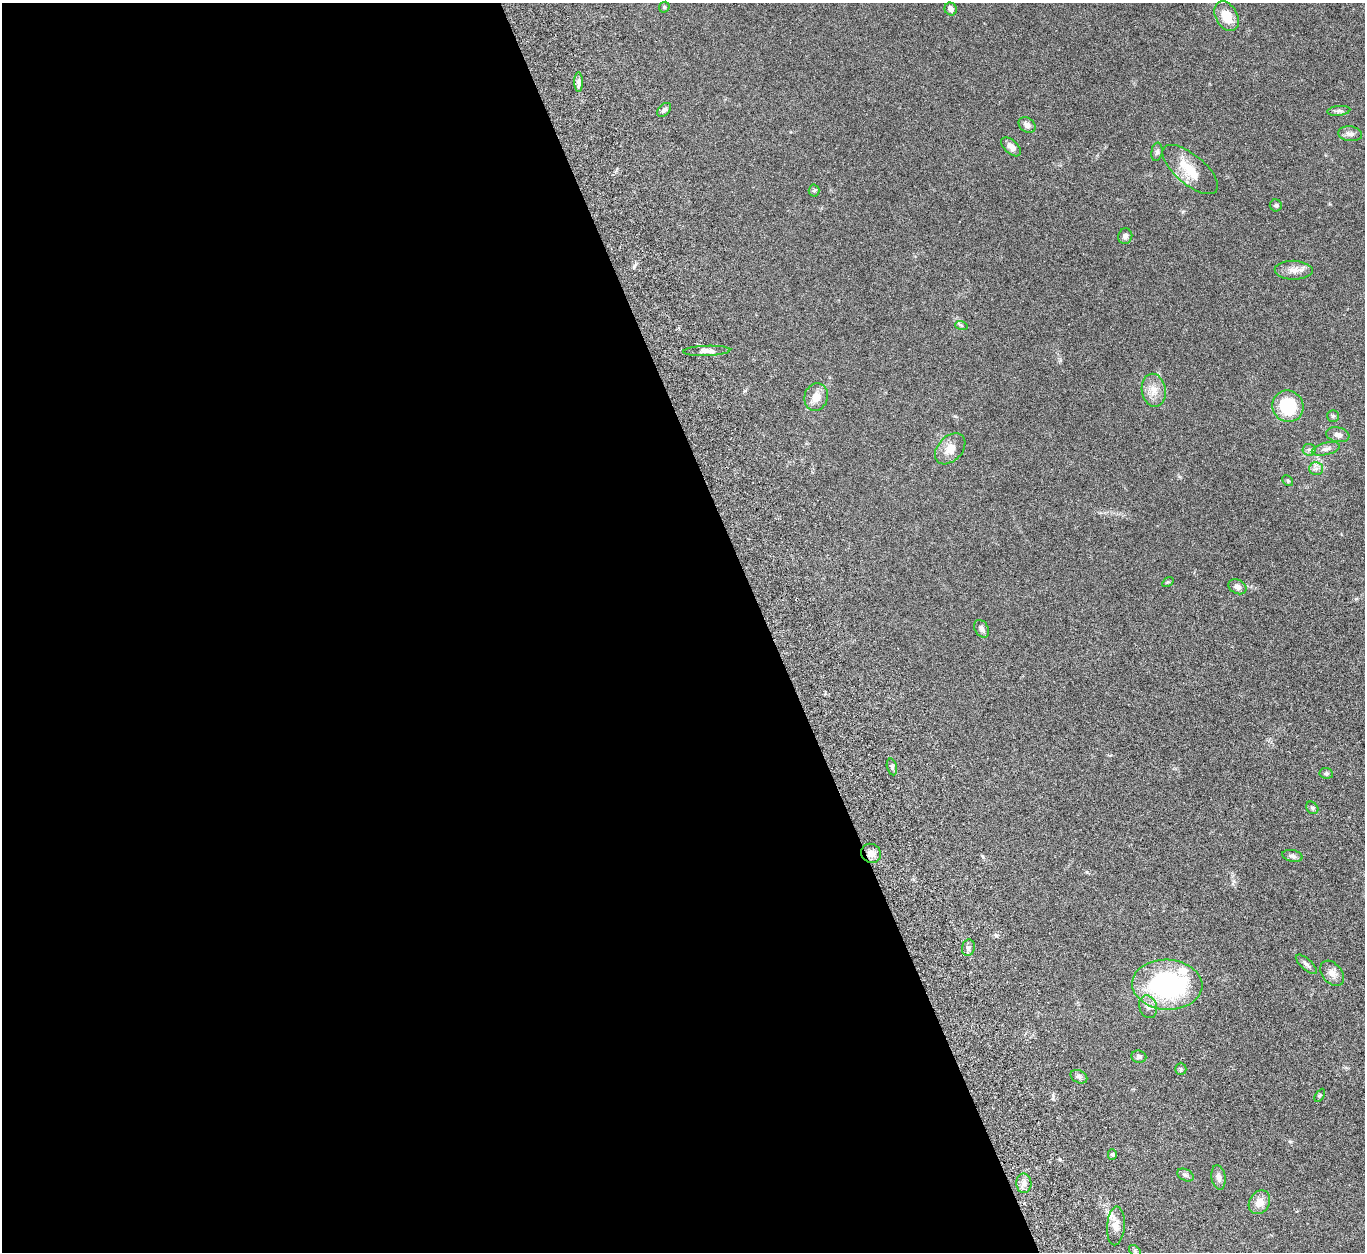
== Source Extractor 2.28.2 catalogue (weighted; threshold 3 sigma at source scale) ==
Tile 9 of 4 x 4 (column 1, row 3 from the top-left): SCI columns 117-1479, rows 1583-2832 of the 5682 x 5544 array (HDU 1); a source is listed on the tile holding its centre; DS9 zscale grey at full resolution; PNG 1367 x 1254 px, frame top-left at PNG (2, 3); each listed source drawn as its Kron ellipse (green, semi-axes under 4 px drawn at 4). Shown black and unused: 56% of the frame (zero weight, under 5 of 10 exposures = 6% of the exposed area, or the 3 px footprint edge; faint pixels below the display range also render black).
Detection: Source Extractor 2.28.2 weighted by HDU 2 'WHT'; one run over the whole footprint, this tile lists its part. Background 0.0278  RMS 0.0018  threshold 0.00726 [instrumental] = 3 sigma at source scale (4.09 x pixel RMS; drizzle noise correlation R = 1.36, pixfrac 0.8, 0.05/0.05 arcsec/px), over >= 5 px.
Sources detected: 54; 1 inside a brighter object's white glare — neither listed nor drawn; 2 inside a brighter listed object's ellipse — not listed separately; the other 51 listed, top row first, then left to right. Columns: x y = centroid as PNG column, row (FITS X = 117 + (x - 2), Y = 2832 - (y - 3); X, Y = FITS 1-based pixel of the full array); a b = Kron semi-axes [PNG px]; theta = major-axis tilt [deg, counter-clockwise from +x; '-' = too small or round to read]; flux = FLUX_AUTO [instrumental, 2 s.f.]
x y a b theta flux
664 7 6 5 - 0.19
951 9 6 6 - 0.7
1227 16 16 10 -60 2.8
579 82 10 4 -90 0.47
664 110 8 5 43 0.45
1339 111 11 5 6 0.47
1027 125 9 7 -36 0.8
1350 134 12 7 -5 0.71
1011 147 12 6 -42 0.94
1157 152 9 5 81 0.4
1190 170 34 14 -40 4.2
814 190 6 5 - 0.24
1276 205 6 6 - 0.33
1125 236 8 7 - 0.56
1294 270 19 9 -2 1.4
961 325 6 4 -19 0.22
707 351 23 5 2 0.92
1154 390 16 12 -80 1.8
816 397 14 11 74 1.6
1288 406 16 15 - 7
1333 416 6 6 - 0.29
1338 435 12 7 -11 0.8
950 449 18 12 47 2
1326 449 14 6 13 0.73
1309 450 6 6 - 0.39
1316 469 7 6 - 0.5
1288 481 6 4 -46 0.22
1168 582 6 4 33 0.18
1237 587 9 7 -27 0.76
982 629 9 6 -58 0.62
892 767 8 5 -75 0.36
1326 773 7 5 -8 0.3
1312 808 7 5 -48 0.28
871 853 10 9 - 1
1292 856 10 6 -13 0.48
968 948 8 6 78 0.49
1306 964 13 5 -41 0.51
1332 973 14 9 -49 1.2
1167 985 35 25 -3 26
1148 1007 11 8 -71 0.88
1139 1057 7 6 - 0.45
1181 1069 6 5 - 0.26
1079 1077 9 6 -27 0.44
1320 1095 7 4 59 0.22
1112 1154 5 4 - 0.23
1185 1175 9 5 -26 0.4
1219 1177 12 7 -82 0.7
1024 1183 10 7 -88 0.82
1259 1202 12 10 57 1.6
1116 1226 19 9 86 1.6
1135 1251 7 4 -46 0.3
Unlisted compact peaks at least as high as the median listed source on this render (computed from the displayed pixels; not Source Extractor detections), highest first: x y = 996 936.